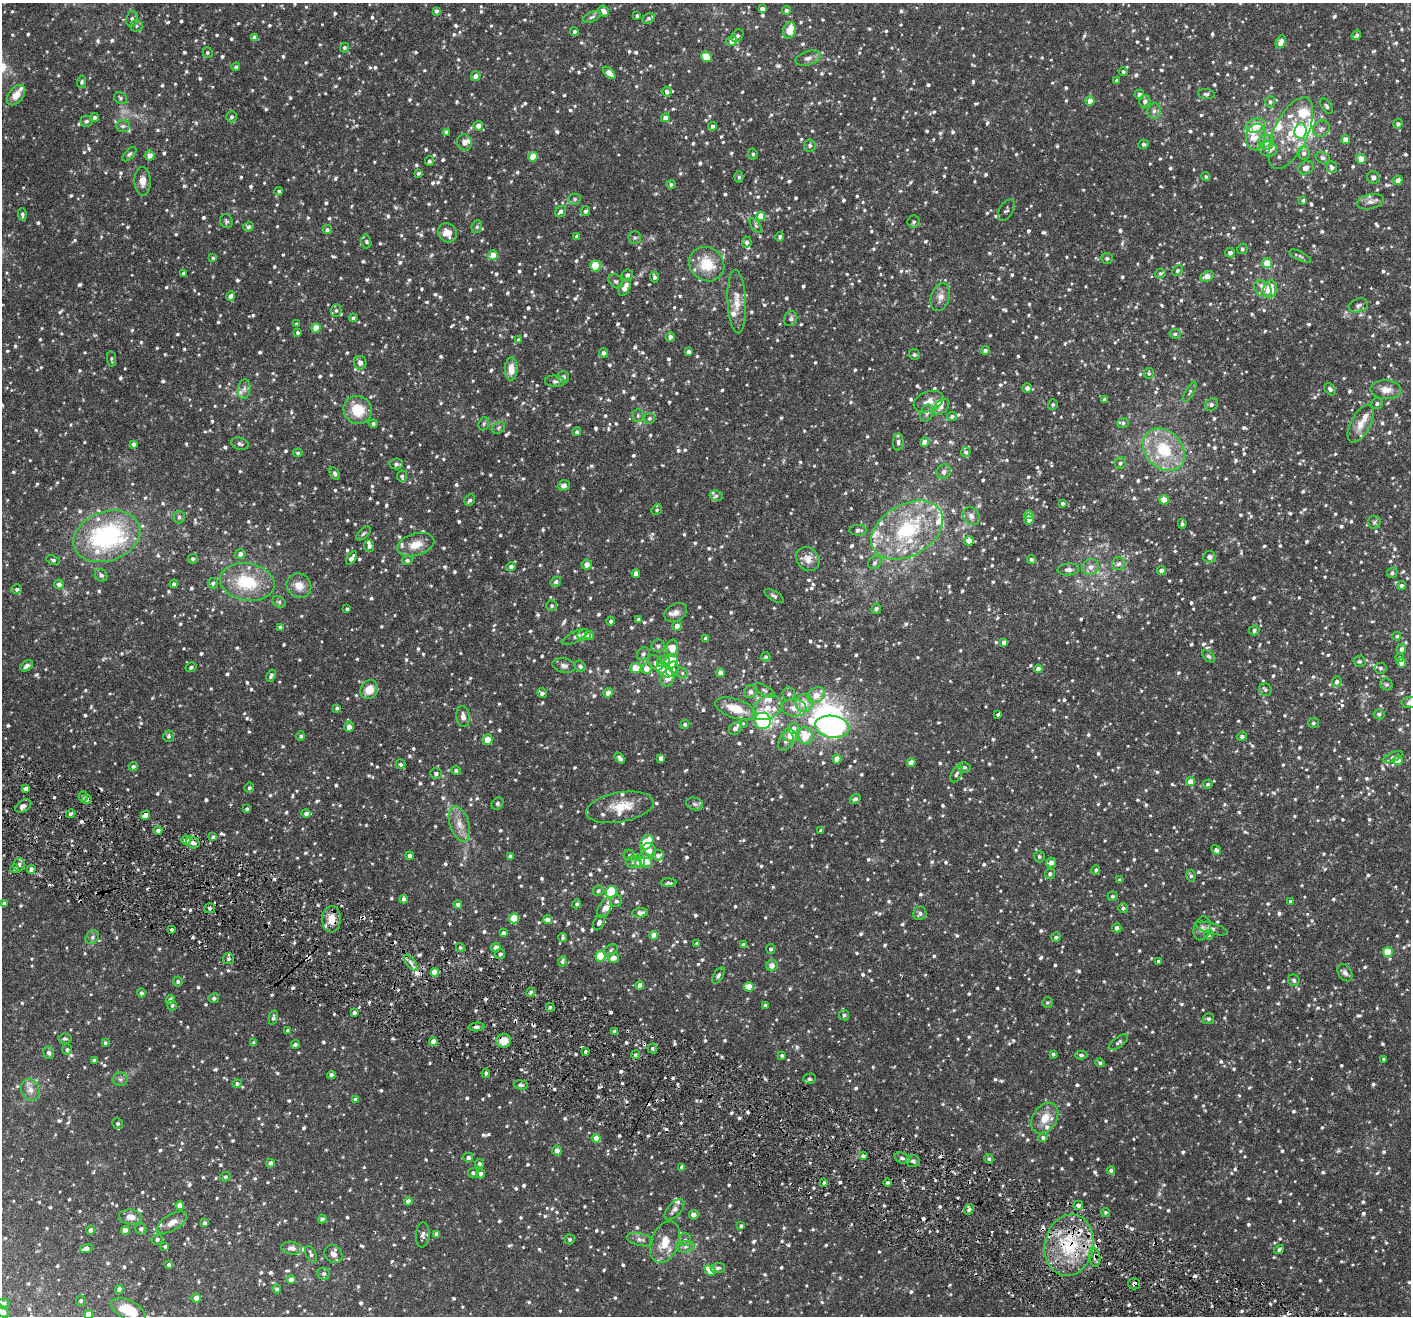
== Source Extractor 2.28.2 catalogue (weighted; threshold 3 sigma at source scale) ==
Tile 6 of 4 x 4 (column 2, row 2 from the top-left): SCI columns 1410-2818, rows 2904-4217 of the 5635 x 5672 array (HDU 1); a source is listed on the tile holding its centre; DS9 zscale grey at full resolution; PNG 1413 x 1318 px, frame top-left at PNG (2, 3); each listed source drawn as its Kron ellipse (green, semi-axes under 4 px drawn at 4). Shown black and unused: <1% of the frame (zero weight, under 3 of 6 exposures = <1% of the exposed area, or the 3 px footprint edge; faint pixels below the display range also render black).
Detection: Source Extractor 2.28.2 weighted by HDU 2 'WHT'; one run over the whole footprint, this tile lists its part. Background 0.0326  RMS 0.0027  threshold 0.0109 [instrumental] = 3 sigma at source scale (4.09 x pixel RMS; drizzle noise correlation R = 1.36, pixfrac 0.8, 0.05/0.05 arcsec/px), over >= 5 px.
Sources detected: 1769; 2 too faint to see at this stretch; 2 inside a brighter object's white glare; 23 cosmic-ray / hot-pixel residue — neither listed nor drawn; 56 inside a brighter listed object's ellipse — not listed separately; of the other 1686, all 500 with FLUX_AUTO >= 0.444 (the completeness limit of this list) listed and drawn (1186 fainter detections not listed), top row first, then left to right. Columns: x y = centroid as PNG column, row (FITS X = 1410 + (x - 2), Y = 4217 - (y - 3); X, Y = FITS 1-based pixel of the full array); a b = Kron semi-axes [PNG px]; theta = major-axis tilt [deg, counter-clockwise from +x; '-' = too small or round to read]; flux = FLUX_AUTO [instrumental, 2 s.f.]
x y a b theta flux
762 9 4 4 - 1.1
786 10 4 4 - 0.66
437 11 4 4 - 0.62
604 11 6 5 - 1.4
637 16 4 3 - 0.48
592 17 9 4 24 0.57
648 18 6 5 - 0.47
132 19 8 6 80 0.78
136 26 6 5 - 0.51
789 30 8 6 76 3.4
574 32 4 4 - 0.47
1356 35 5 3 - 0.47
737 36 7 5 53 0.59
255 38 4 4 - 1.6
732 41 5 5 - 2
1281 42 7 4 63 1.6
344 48 5 4 - 0.46
207 52 5 5 - 0.45
706 57 6 5 - 2.9
808 58 13 7 17 1.1
236 67 4 4 - 0.48
1123 72 4 4 - 0.53
609 73 7 4 -44 2.3
475 76 5 4 - 0.85
1117 80 4 4 - 0.45
82 82 5 4 - 0.49
667 92 5 5 - 0.72
1139 94 5 4 - 0.89
1206 94 8 5 -5 0.53
16 95 11 7 53 2.2
120 98 7 5 -24 0.48
1090 101 4 4 - 2.4
1145 101 6 5 - 0.82
1270 102 6 5 - 0.59
1327 106 8 5 -58 0.55
1154 111 8 6 87 0.81
95 117 4 4 - 0.55
231 117 5 5 - 0.56
665 118 4 4 - 1.3
87 121 6 6 - 0.55
1398 124 5 4 - 0.67
123 126 7 5 2 0.61
478 126 5 5 - 1.6
712 126 4 4 - 0.68
1255 126 10 7 18 4.7
1321 129 9 7 44 0.89
1300 131 7 6 - 14
446 132 4 4 - 0.56
1291 133 39 17 66 10
1256 137 13 10 79 2.5
1346 140 4 4 - 2.2
1266 142 8 7 - 1.6
464 143 8 7 - 1.3
1143 144 5 4 - 0.5
810 146 6 6 - 0.73
1268 149 9 7 -17 1.5
1304 153 6 6 - 0.89
129 154 9 4 46 0.49
753 154 5 4 - 0.48
149 156 5 4 - 1.5
533 157 5 4 - 5.2
1323 158 7 6 - 0.75
1361 159 5 5 - 2.4
429 161 5 4 - 0.52
1332 167 6 5 - 0.92
1306 168 8 6 26 1.2
418 173 4 4 - 0.5
739 177 6 4 -89 0.46
1206 177 4 4 - 0.46
1373 178 6 6 - 0.86
1398 180 5 4 - 1.3
143 181 14 8 -88 1.7
671 185 4 4 - 0.52
279 191 4 4 - 0.45
575 199 6 5 - 0.47
1303 200 4 4 - 0.46
1370 202 14 7 13 1.3
1006 210 12 6 59 0.75
561 211 6 4 49 0.87
586 211 5 4 - 0.63
22 214 6 4 -85 0.52
761 216 5 4 - 3
226 221 7 6 - 0.48
914 222 6 6 - 0.64
756 226 8 4 -54 0.5
249 227 5 4 - 0.55
477 227 6 5 - 0.45
327 230 4 4 - 0.53
447 233 10 9 - 2.7
577 236 4 4 - 0.71
780 237 5 4 - 0.52
635 238 6 6 - 0.53
366 241 7 5 -76 0.46
747 242 6 5 - 0.72
1242 249 5 5 - 0.46
1230 253 5 5 - 1
493 255 5 4 - 4
1300 256 12 4 -26 0.6
213 258 4 4 - 0.47
1107 258 5 5 - 0.48
1267 263 5 5 - 3.8
707 264 18 16 -39 7
595 266 5 5 - 9.7
1178 270 6 5 - 0.49
183 273 4 3 - 0.49
1160 273 5 5 - 0.49
627 275 5 5 - 0.89
1207 276 7 4 25 2.4
654 277 5 4 - 0.61
616 281 8 6 -41 0.56
625 287 9 5 65 1.9
1263 289 10 7 -39 1.2
1270 289 9 7 83 4.9
230 296 5 4 - 0.88
940 297 14 9 72 1.7
737 301 32 9 -87 3.6
1358 305 10 6 20 0.78
336 310 6 5 - 0.51
353 318 4 4 - 0.48
791 319 7 6 - 0.71
296 324 4 4 - 0.45
316 328 5 4 - 4.2
298 332 4 3 - 0.51
1175 334 5 5 - 0.5
670 337 4 4 - 0.97
519 340 4 4 - 0.77
985 350 4 4 - 0.7
688 352 4 4 - 0.7
603 353 5 4 - 0.77
914 354 5 5 - 0.46
111 359 8 4 -83 0.45
360 363 7 6 - 1
511 369 11 6 89 2.5
1149 373 5 5 - 0.46
563 377 6 6 - 0.8
555 381 10 6 -5 0.68
1027 388 4 4 - 0.91
244 389 10 6 82 0.89
1330 389 7 4 -49 0.74
1386 390 15 9 -2 2.4
1190 392 11 4 60 0.49
1104 400 4 4 - 0.64
929 402 15 10 22 2.1
1377 403 6 5 - 0.6
1053 404 5 5 - 0.45
1211 404 7 5 47 0.58
941 407 9 6 45 0.86
358 410 14 13 - 6
927 413 8 6 73 0.68
638 416 6 5 - 0.49
952 416 5 4 - 0.6
649 418 5 5 - 0.45
1123 423 6 5 - 0.49
373 424 4 3 - 0.49
484 424 7 5 70 0.49
1361 424 21 9 62 2.9
498 428 7 5 36 0.48
577 432 4 4 - 0.68
898 442 8 5 86 0.7
925 442 5 4 - 1.9
133 444 4 4 - 0.81
240 444 9 6 -16 0.7
1164 450 23 18 -47 11
966 452 5 4 - 0.61
298 453 5 4 - 0.44
1120 463 6 5 - 0.55
396 464 6 5 - 0.76
944 472 7 6 - 0.9
335 473 7 4 -63 0.5
402 476 5 5 - 0.5
564 485 6 5 - 1
716 496 6 5 - 0.47
470 500 6 5 - 0.61
1164 500 4 4 - 2.7
1062 503 4 4 - 0.48
657 510 6 4 47 0.44
1028 515 4 4 - 2.5
971 516 10 7 -52 1.1
179 517 6 5 - 0.63
1029 519 5 4 - 1.4
1374 522 6 6 - 0.53
1182 524 5 3 - 0.48
858 530 8 5 -2 0.81
907 530 38 26 30 21
363 533 9 4 42 0.5
107 536 34 24 20 33
969 541 5 4 - 2.2
416 545 19 11 16 3.4
369 546 6 5 - 0.78
240 554 5 5 - 1
1209 557 6 6 - 1.2
351 558 8 4 55 1.1
193 559 5 4 - 0.52
808 559 13 10 -50 2.3
53 560 7 4 -21 0.45
407 560 5 4 - 0.56
1032 560 4 4 - 0.52
875 563 7 5 46 0.56
1119 564 7 6 - 0.84
587 565 5 5 - 1.7
511 567 5 4 - 0.77
1091 567 8 8 - 1.3
1068 569 10 6 5 1.2
1161 571 4 4 - 1
636 573 4 4 - 1.3
1392 573 5 5 - 0.57
101 575 7 6 - 0.64
247 582 27 19 -10 12
556 582 5 5 - 0.7
213 583 5 5 - 0.63
59 584 5 4 - 0.91
174 584 4 4 - 0.59
1401 585 4 4 - 0.55
299 586 13 11 -40 2.8
17 589 5 5 - 0.67
774 596 11 5 -32 0.54
279 602 7 5 -30 0.48
552 606 6 5 - 0.46
347 609 4 3 - 0.56
876 609 5 5 - 0.64
676 612 12 8 28 1.3
639 620 4 4 - 0.7
611 621 4 4 - 0.55
677 626 5 5 - 1.2
280 627 4 3 - 0.48
1254 630 5 5 - 0.66
584 635 7 5 20 1.3
589 635 5 4 - 1.8
1397 636 4 4 - 0.47
575 637 15 5 28 0.74
706 639 4 4 - 0.72
1004 643 4 4 - 1.1
658 646 6 6 - 0.82
672 648 9 6 83 3.2
1401 649 5 4 - 0.81
643 654 7 5 53 0.67
1209 656 8 5 -43 0.45
766 657 4 4 - 0.44
1400 658 4 4 - 0.48
663 661 6 5 - 0.63
671 661 8 6 59 7.5
1360 661 6 5 - 0.49
656 663 9 6 -48 1
1402 663 5 4 - 2.6
27 666 7 4 35 0.76
564 666 12 7 -11 0.96
580 666 6 5 - 0.64
191 667 6 4 31 0.51
636 668 6 5 - 3.8
1381 668 6 5 - 0.54
646 669 5 5 - 2.4
673 669 8 6 69 0.93
1038 669 4 4 - 1.3
665 670 9 6 -33 2.4
682 673 6 5 - 0.47
720 673 4 4 - 1.7
271 676 6 3 63 0.53
667 678 9 6 70 2.4
1337 682 5 5 - 0.76
1386 684 6 5 - 0.61
1265 689 7 6 - 0.57
369 690 10 8 57 3.3
764 690 12 5 -28 0.7
751 692 7 6 - 0.79
542 693 5 4 - 0.88
608 693 5 4 - 1.4
789 694 7 6 - 0.71
816 695 9 7 39 3.1
1410 702 8 5 5 1.2
804 703 9 8 - 3
337 708 4 3 - 0.45
767 708 15 11 32 3.2
794 708 12 8 -5 2.2
736 709 21 9 -18 5.4
1379 714 5 5 - 0.51
998 715 4 3 - 0.96
463 716 10 6 -81 1.1
762 721 8 8 - 33
743 723 4 3 - 0.49
1313 723 5 5 - 0.47
685 724 5 4 - 0.5
349 727 5 5 - 1.6
832 727 17 11 -9 75
794 728 6 5 - 1.2
735 729 7 5 47 0.93
169 736 6 5 - 0.53
301 736 5 4 - 0.49
790 736 8 6 -30 2
805 736 8 7 - 4.9
1242 736 5 4 - 0.66
488 740 5 5 - 2.6
786 741 10 7 62 1.1
1393 757 10 4 23 0.7
620 758 6 3 -53 0.77
661 758 4 4 - 1.3
837 759 4 4 - 3.1
1398 760 5 5 - 1.9
911 762 4 4 - 2.3
400 764 5 4 - 0.5
133 766 4 4 - 0.52
964 767 6 5 - 0.5
456 771 5 4 - 0.6
436 773 6 5 - 0.65
956 774 9 5 61 0.63
1190 781 4 4 - 2.6
1208 784 5 4 - 0.46
249 788 5 4 - 0.49
26 789 4 4 - 1.7
83 796 5 4 - 0.52
855 799 6 4 35 0.69
87 800 5 4 - 0.68
497 803 7 5 47 0.46
695 804 8 6 -16 0.66
23 806 9 5 32 1.1
620 807 34 15 10 5.7
247 809 4 4 - 0.49
306 813 5 4 - 0.67
71 814 5 3 - 0.54
145 815 5 4 - 1.5
459 824 18 9 -72 2.6
158 830 4 4 - 0.97
821 831 4 3 - 0.45
213 837 4 4 - 0.55
186 840 4 4 - 1.2
647 842 8 6 55 5.9
193 843 7 5 -17 0.86
1216 850 5 4 - 0.66
648 851 8 7 - 1.8
629 855 6 5 - 0.5
658 855 5 5 - 0.86
410 856 4 4 - 0.81
510 856 4 3 - 0.74
1039 857 5 5 - 0.56
645 860 8 6 -58 3.2
634 862 8 6 -3 0.76
640 862 5 5 - 2.8
1051 862 5 5 - 1.4
19 864 6 5 - 0.81
15 869 4 4 - 0.47
31 869 4 4 - 0.9
1096 870 4 3 - 0.45
1050 874 5 5 - 0.7
1191 876 5 4 - 0.47
1120 880 3 3 - 0.57
669 883 8 4 1 0.49
598 891 5 5 - 0.59
611 892 6 5 - 12
1112 896 5 5 - 0.52
404 899 4 3 - 0.66
616 901 6 5 - 0.67
1290 902 4 4 - 0.49
4 903 3 3 - 0.51
458 904 4 4 - 0.89
577 904 4 4 - 0.45
209 908 6 5 - 0.62
604 908 11 6 63 1.3
1123 908 5 5 - 0.6
640 913 8 4 8 0.99
920 913 7 6 - 0.82
514 918 5 5 - 6.8
332 919 13 9 87 3.2
547 920 4 4 - 1.6
599 923 8 5 64 0.85
1117 928 4 4 - 0.92
1202 928 12 8 72 1.1
1211 928 17 5 -15 0.98
172 930 4 3 - 0.72
503 933 4 4 - 0.84
654 935 4 4 - 2.3
1209 935 5 4 - 0.44
92 937 7 6 - 0.66
563 937 4 3 - 0.48
1056 937 5 4 - 0.5
697 943 4 3 - 0.57
743 944 4 4 - 0.46
460 947 4 4 - 0.45
496 947 4 4 - 1.4
771 949 5 4 - 0.46
611 950 7 5 29 0.54
1388 952 5 5 - 8.1
500 954 5 5 - 0.68
601 956 5 5 - 9.3
613 958 5 5 - 2
228 959 5 5 - 0.52
562 961 5 4 - 0.53
1158 961 3 3 - 0.47
411 963 9 4 -55 0.85
772 966 6 5 - 1.4
435 972 4 4 - 3.7
1345 973 9 6 -56 0.77
718 975 9 5 60 0.52
1294 980 6 5 - 0.57
178 982 5 5 - 0.49
640 985 4 4 - 1.9
749 987 5 4 - 4.3
531 992 5 4 - 0.46
141 993 4 4 - 0.53
214 998 5 5 - 0.6
170 1000 5 4 - 0.91
1047 1003 5 5 - 0.47
172 1005 5 5 - 0.45
765 1005 3 3 - 0.51
550 1007 4 4 - 0.45
354 1012 3 3 - 0.84
844 1015 5 5 - 0.57
273 1018 7 4 80 0.54
1209 1019 5 5 - 0.47
476 1027 8 4 4 0.89
288 1031 3 3 - 0.54
615 1031 4 3 - 0.76
65 1039 6 5 - 0.47
433 1041 4 4 - 2
503 1041 7 6 - 3.4
1118 1042 11 5 37 0.58
105 1043 4 4 - 0.45
254 1043 4 4 - 0.72
295 1044 4 3 - 0.57
652 1048 5 4 - 0.48
67 1049 5 5 - 0.54
585 1051 4 3 - 0.48
49 1053 6 5 - 0.75
1053 1054 3 3 - 0.46
635 1055 4 4 - 0.52
1081 1055 6 4 1 0.48
782 1056 3 3 - 0.5
1384 1059 4 3 - 0.46
94 1060 4 4 - 0.65
1100 1063 5 4 - 0.45
486 1073 5 3 - 0.45
331 1075 4 4 - 0.86
120 1079 7 7 - 0.67
809 1079 6 5 - 0.69
237 1084 5 4 - 0.57
521 1085 7 4 -6 0.64
30 1090 11 9 -67 1.6
355 1099 4 4 - 0.47
1045 1118 17 12 56 3.6
118 1124 5 5 - 0.56
596 1138 4 4 - 2.7
1043 1138 4 4 - 0.54
557 1150 5 4 - 1.2
863 1156 4 3 - 0.52
468 1157 5 5 - 0.77
902 1158 8 5 -19 0.72
989 1159 4 4 - 0.46
913 1161 7 5 -3 0.71
270 1163 4 4 - 1
479 1164 4 4 - 0.54
682 1167 4 4 - 1.1
1111 1170 4 4 - 0.55
473 1173 5 4 - 0.61
481 1174 5 4 - 0.98
225 1177 5 4 - 0.45
887 1182 4 4 - 0.46
824 1183 4 3 - 0.52
408 1201 4 4 - 1.3
180 1205 4 4 - 1.7
1078 1205 5 4 - 0.98
674 1209 12 6 47 1.1
969 1210 6 4 50 0.53
1105 1212 4 4 - 0.45
694 1215 5 4 - 1.2
130 1217 11 7 -5 1.8
322 1219 4 4 - 0.73
172 1222 17 8 31 1.8
205 1223 4 4 - 0.65
741 1226 4 3 - 0.49
141 1229 6 5 - 0.65
91 1230 5 4 - 0.8
125 1231 4 4 - 2.4
436 1234 4 4 - 0.91
423 1235 12 7 85 0.94
157 1239 5 5 - 0.73
570 1239 5 5 - 0.64
640 1240 13 6 -15 1
685 1240 6 6 - 0.67
665 1242 22 13 68 4.6
1069 1245 31 24 79 16
165 1246 4 3 - 0.5
685 1247 9 5 6 0.85
86 1248 6 4 15 1.1
292 1248 10 6 -8 1.4
1279 1249 5 4 - 0.47
311 1254 9 5 -62 0.66
333 1254 9 8 - 1.2
1095 1257 10 5 -81 0.86
169 1265 4 3 - 0.68
718 1268 7 5 5 0.64
710 1270 6 4 -43 3.9
324 1274 6 6 - 0.59
291 1280 4 4 - 1.6
1134 1284 6 5 - 0.77
119 1289 4 4 - 1.3
277 1289 4 4 - 0.56
196 1298 5 4 - 1.1
81 1301 5 5 - 0.47
3 1303 6 5 - 0.8
128 1310 18 9 -27 6
2 1311 8 5 -40 2
88 1314 4 4 - 2.1
Overlapping masked pixels (flux is a lower limit): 6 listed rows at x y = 87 800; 332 919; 503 1041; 1069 1245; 1095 1257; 1134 1284
Isophote crosses this tile's border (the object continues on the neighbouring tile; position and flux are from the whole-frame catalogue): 5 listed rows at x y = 1410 702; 3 1303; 128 1310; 2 1311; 88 1314